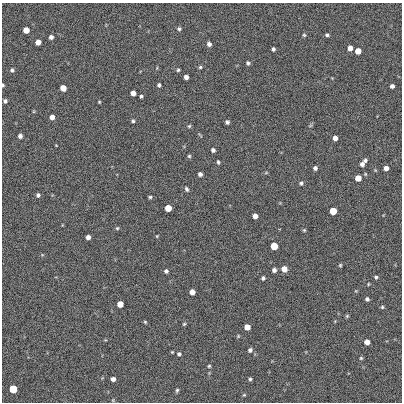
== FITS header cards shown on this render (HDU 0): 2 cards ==
NAXIS1  =                  400 /
NAXIS2  =                  400 /

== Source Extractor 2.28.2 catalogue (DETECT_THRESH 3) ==
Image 400 x 400 px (HDU 0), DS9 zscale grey, 1 PNG px = 1 image px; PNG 404 x 404 px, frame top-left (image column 1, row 400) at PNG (2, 3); no overlay
Background 0.00645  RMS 0.22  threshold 0.669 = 3 sigma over >= 5 px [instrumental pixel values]
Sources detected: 76; all 76 listed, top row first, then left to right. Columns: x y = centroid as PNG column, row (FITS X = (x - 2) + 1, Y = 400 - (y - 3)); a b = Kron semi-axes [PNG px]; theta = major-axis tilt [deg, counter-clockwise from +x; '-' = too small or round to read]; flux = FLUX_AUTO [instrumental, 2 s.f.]
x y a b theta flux
179 29 5 4 - 26
26 30 5 5 - 160
304 35 4 4 - 18
327 35 5 3 - 23
51 37 4 4 - 46
38 42 5 5 - 120
209 44 5 4 - 51
350 48 5 4 - 77
273 49 4 4 - 30
358 51 5 5 - 150
248 63 5 4 - 25
200 67 4 4 - 20
12 70 4 4 - 25
178 70 4 4 - 19
186 77 4 4 - 59
3 85 4 3 - 22
159 85 4 3 - 26
392 86 4 4 - 42
63 88 5 5 - 180
133 93 5 4 - 97
141 96 3 3 - 23
5 101 4 4 - 27
99 102 3 3 - 13
52 117 4 4 - 75
133 121 4 4 - 22
227 122 4 4 - 30
189 126 5 4 - 17
310 126 6 3 19 16
20 136 4 4 - 47
335 138 4 4 - 64
213 150 4 4 - 39
189 156 4 4 - 18
365 160 5 5 - 28
218 162 4 3 - 22
362 164 5 4 - 51
315 168 5 5 - 38
386 168 4 4 - 73
200 174 4 4 - 43
358 178 5 5 - 200
301 183 4 4 - 25
187 189 6 5 - 27
38 195 5 4 - 28
150 197 4 4 - 20
168 208 5 5 - 270
333 211 5 5 - 370
255 216 4 4 - 81
117 228 5 4 - 19
304 230 5 4 - 15
157 236 4 3 - 12
88 237 4 4 - 62
274 246 5 5 - 450
340 265 5 4 - 17
284 269 5 5 - 140
274 270 4 4 - 44
166 271 4 4 - 33
376 277 5 5 - 21
263 278 4 4 - 31
192 292 5 5 - 98
367 299 4 4 - 30
120 304 5 5 - 180
382 307 4 4 - 18
347 316 5 4 - 17
145 322 5 4 - 16
184 324 5 4 - 17
247 327 5 5 - 150
367 342 5 4 - 110
250 350 5 4 - 33
172 352 4 3 - 13
179 354 4 4 - 25
361 358 4 4 - 17
209 366 4 4 - 17
113 379 4 4 - 56
250 379 4 4 - 21
13 389 5 5 - 740
177 390 5 4 - 21
244 395 4 4 - 14
At the frame edge (FLAGS 8, measured only in part): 1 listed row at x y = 3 85